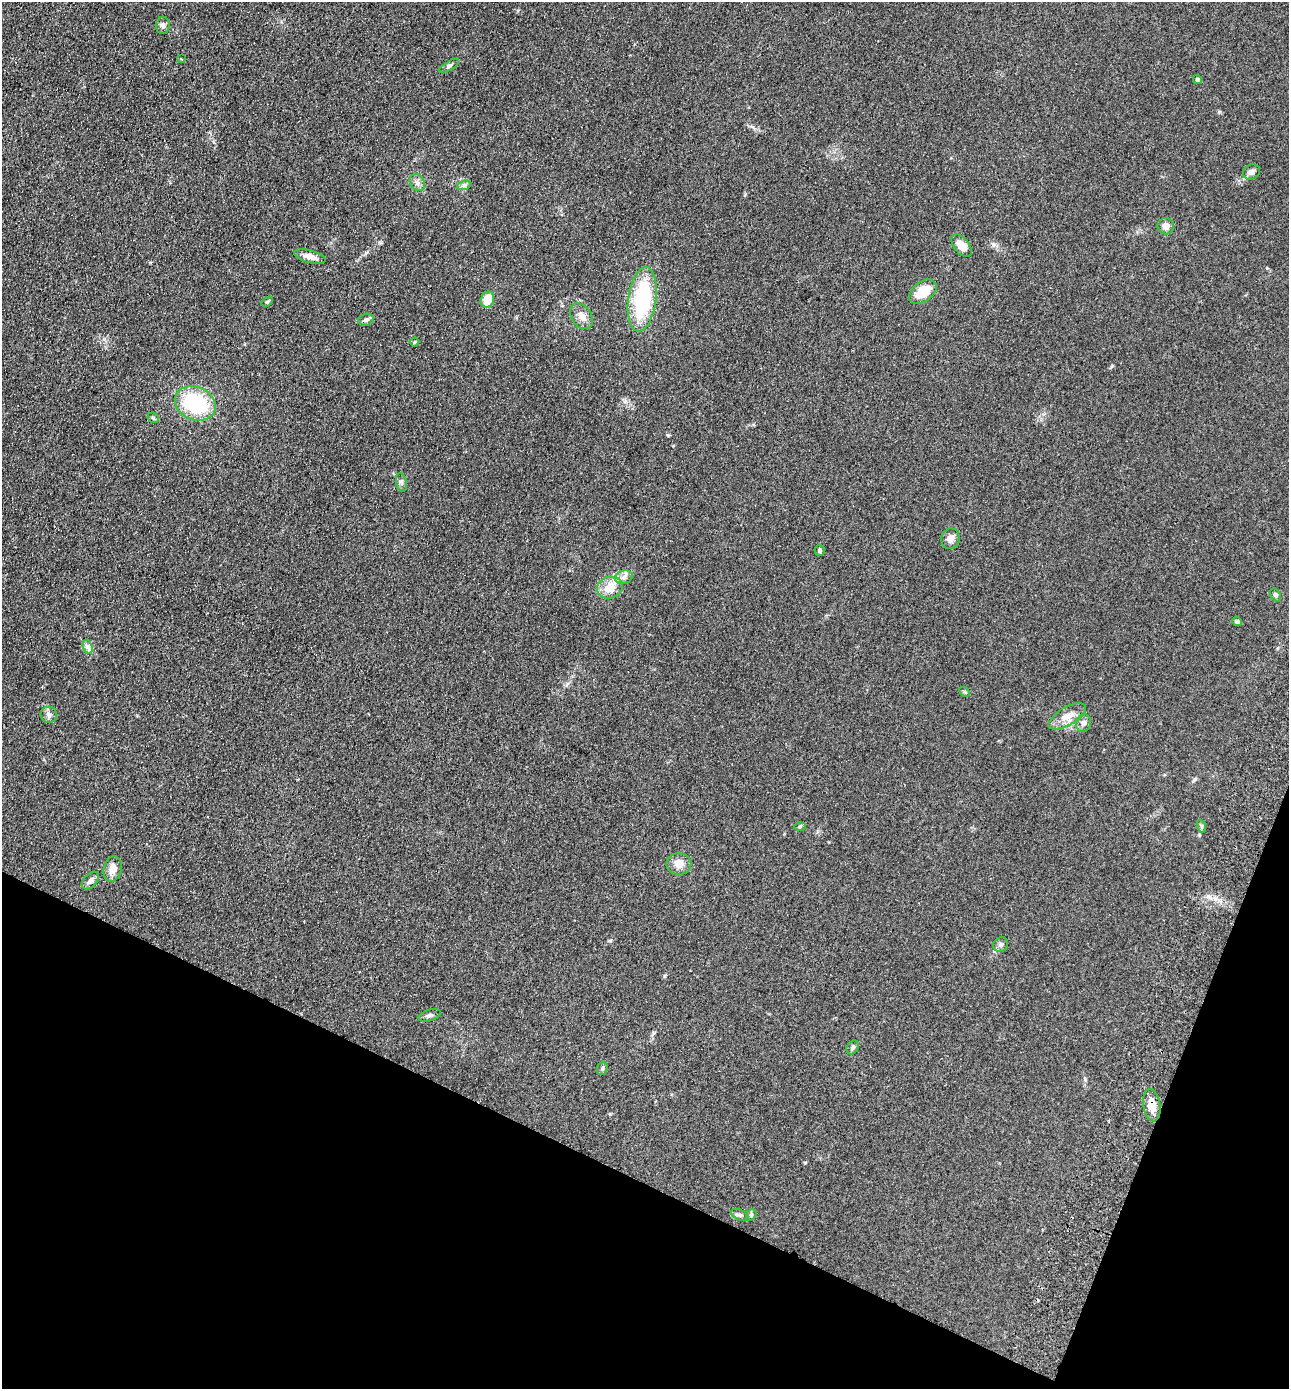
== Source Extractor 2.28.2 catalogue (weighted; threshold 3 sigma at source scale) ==
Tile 15 of 4 x 4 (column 3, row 4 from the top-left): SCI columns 2902-4188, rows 27-1413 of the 5671 x 5601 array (HDU 1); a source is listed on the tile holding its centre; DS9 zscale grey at full resolution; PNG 1291 x 1391 px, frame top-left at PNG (2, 2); each listed source drawn as its Kron ellipse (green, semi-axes under 4 px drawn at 4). Shown black and unused: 19% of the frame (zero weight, under 2 of 3 exposures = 3% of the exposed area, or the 3 px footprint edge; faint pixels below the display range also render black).
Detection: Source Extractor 2.28.2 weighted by HDU 2 'WHT'; one run over the whole footprint, this tile lists its part. Background 0.12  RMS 0.011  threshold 0.0478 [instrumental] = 3 sigma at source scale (4.5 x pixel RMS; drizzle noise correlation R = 1.50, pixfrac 1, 0.05/0.05 arcsec/px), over >= 5 px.
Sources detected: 44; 1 cosmic-ray / hot-pixel residue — neither listed nor drawn; the other 43 listed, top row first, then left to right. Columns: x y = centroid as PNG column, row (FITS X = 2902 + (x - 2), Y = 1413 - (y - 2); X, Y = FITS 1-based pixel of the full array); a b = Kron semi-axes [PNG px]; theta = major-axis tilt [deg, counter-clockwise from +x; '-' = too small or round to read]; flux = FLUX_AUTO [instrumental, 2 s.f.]
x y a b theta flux
163 25 8 7 - 3.2
181 59 3 3 - 2
449 66 11 4 31 2.4
1197 79 4 4 - 2.2
1251 172 9 7 29 3.9
417 182 9 7 -57 3.9
464 185 7 4 18 2.2
1166 226 8 8 - 6.3
962 246 13 7 -51 12
310 256 16 6 -15 6.9
923 291 15 10 37 23
487 299 8 6 67 18
642 299 32 14 82 90
267 302 6 3 37 1.3
581 316 14 10 -55 7.7
366 320 8 6 18 3.2
415 342 5 4 - 1.2
195 403 21 16 -23 76
153 418 6 4 -42 1.5
401 482 9 5 -77 2.5
950 539 10 9 - 5.6
820 551 5 5 - 1.9
624 577 9 6 15 4.5
610 588 13 10 18 16
1275 595 7 5 -59 1.8
1237 621 5 4 - 2.8
88 647 7 4 -72 2.7
965 692 6 4 -44 1.3
49 715 8 8 - 3.6
1067 716 21 9 30 11
1083 723 9 7 75 4.1
800 826 6 4 2 1.1
1201 826 7 4 -70 1.6
679 864 12 10 0 9.8
113 869 13 9 79 10
90 881 11 6 47 3.9
1001 944 8 7 - 3.3
430 1015 11 5 17 3.1
853 1047 7 5 58 2.6
602 1068 7 5 70 2
1152 1105 16 8 -82 12
740 1215 9 5 -24 2.4
751 1215 6 4 49 1.6
Overlapping masked pixels (flux is a lower limit): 1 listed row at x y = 1152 1105
Unlisted compact peaks at least as high as the median listed source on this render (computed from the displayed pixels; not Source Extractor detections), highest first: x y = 610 941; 668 435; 664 976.